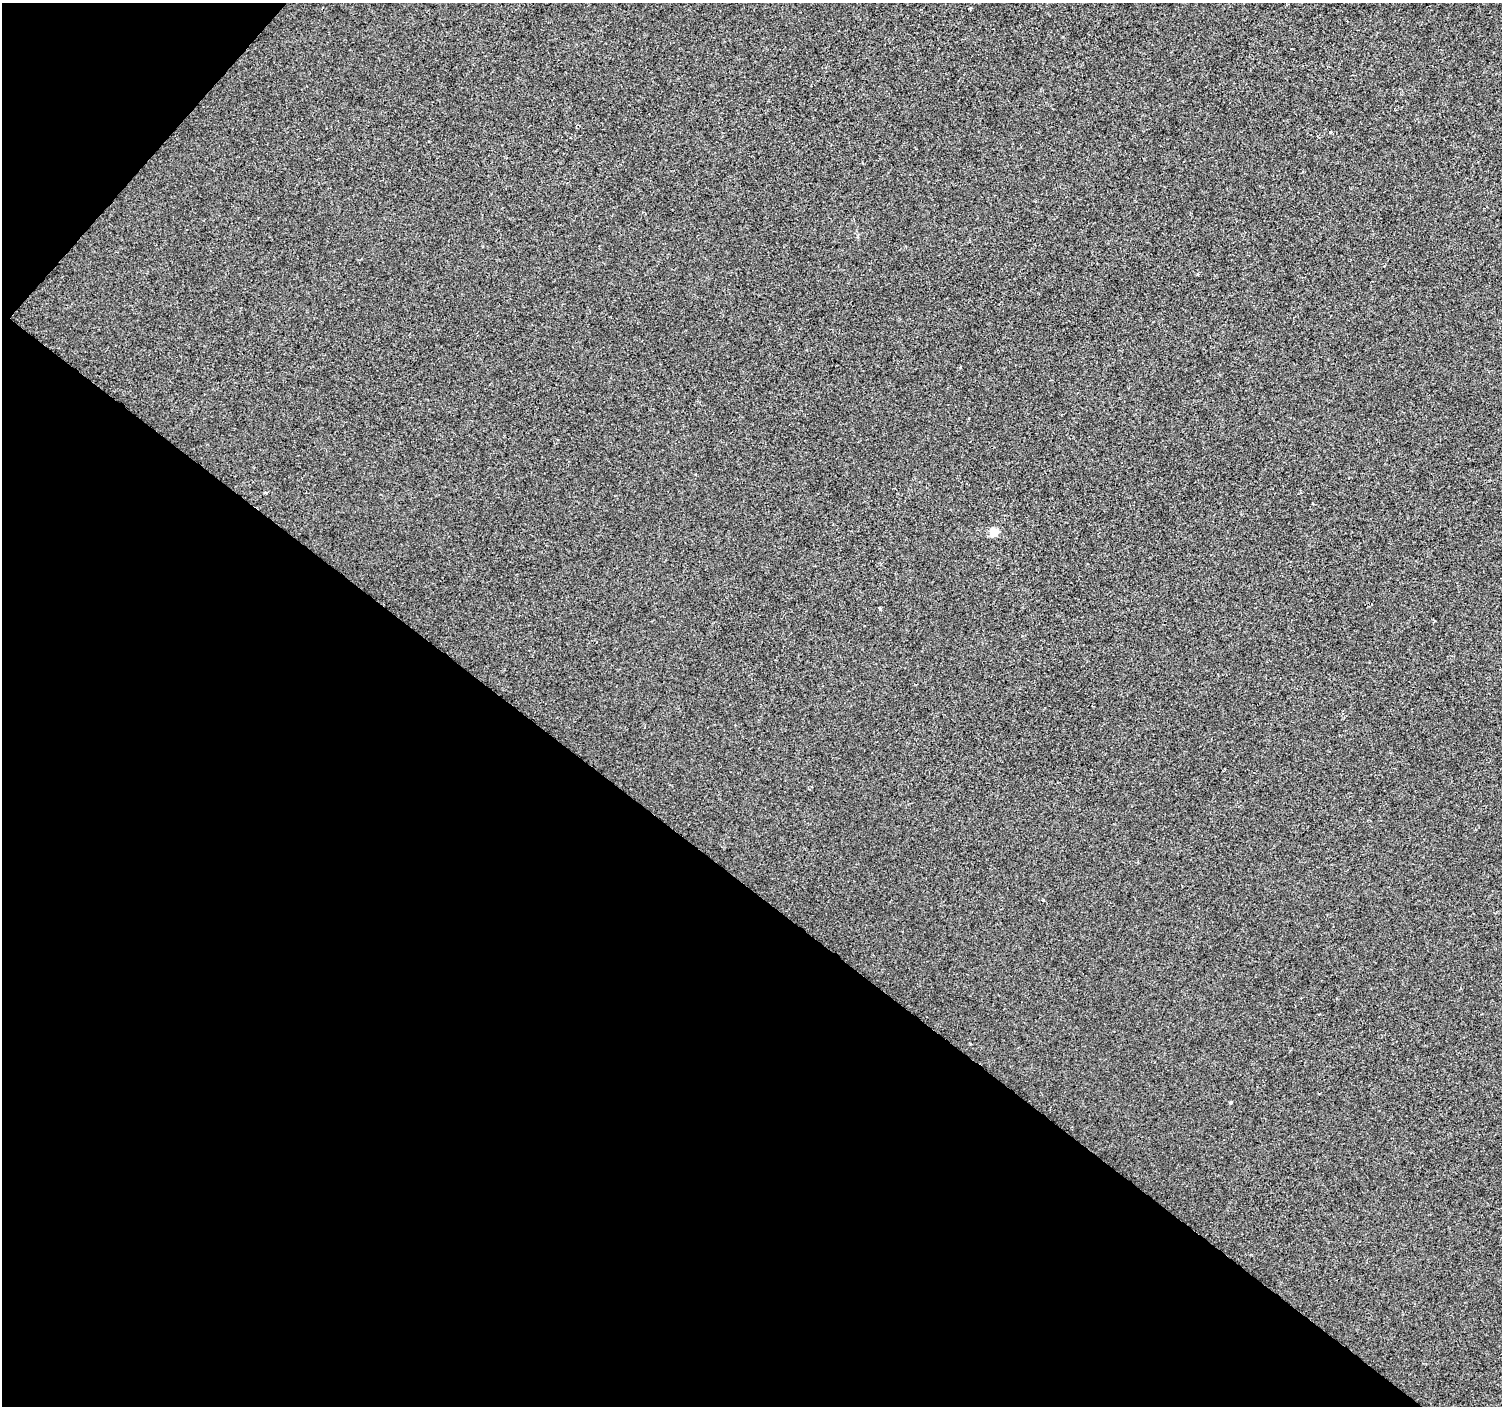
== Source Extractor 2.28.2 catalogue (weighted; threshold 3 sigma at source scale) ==
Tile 9 of 4 x 4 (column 1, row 3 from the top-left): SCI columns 6-1505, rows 1643-3046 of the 6003 x 6025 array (HDU 1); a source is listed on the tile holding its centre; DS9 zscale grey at full resolution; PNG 1504 x 1408 px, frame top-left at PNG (2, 3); no overlay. Shown black and unused: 39% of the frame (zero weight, under 2 of 3 exposures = <1% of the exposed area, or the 3 px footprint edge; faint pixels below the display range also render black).
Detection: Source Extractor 2.28.2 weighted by HDU 2 'WHT'; one run over the whole footprint, this tile lists its part. Background -2.46e-04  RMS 0.0042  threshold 0.0187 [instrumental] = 3 sigma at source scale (4.5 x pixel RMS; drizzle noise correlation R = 1.50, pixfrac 1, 0.0396/0.0396 arcsec/px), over >= 5 px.
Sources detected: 5; all 5 listed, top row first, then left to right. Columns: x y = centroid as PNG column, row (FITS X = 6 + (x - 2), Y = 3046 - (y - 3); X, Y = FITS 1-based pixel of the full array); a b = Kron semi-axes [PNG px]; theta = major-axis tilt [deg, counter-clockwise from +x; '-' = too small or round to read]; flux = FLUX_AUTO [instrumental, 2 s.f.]
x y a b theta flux
1330 132 3 3 - 1.4
265 492 3 3 - 0.66
993 532 5 5 - 14
880 608 4 2 - 0.5
1230 1102 3 3 - 0.65